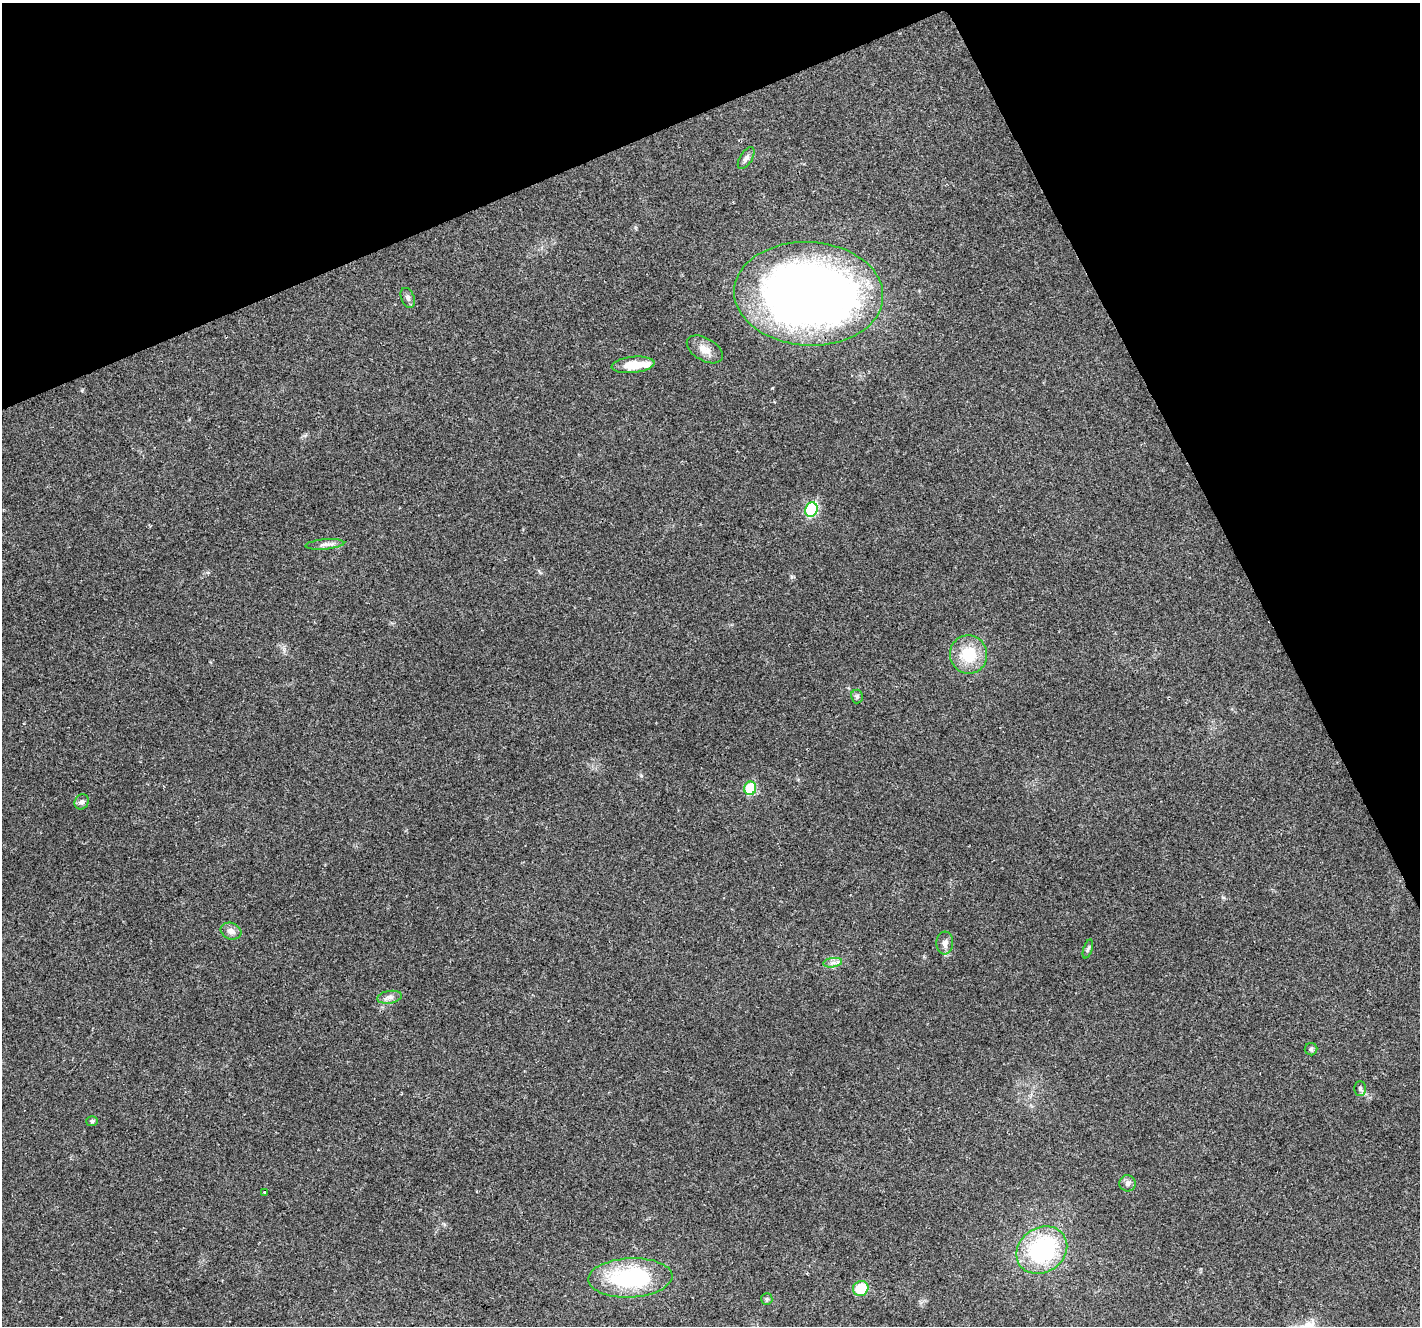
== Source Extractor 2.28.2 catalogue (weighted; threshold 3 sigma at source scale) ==
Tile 3 of 4 x 4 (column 3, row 1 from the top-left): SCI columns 2843-4260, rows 4070-5393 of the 5681 x 5542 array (HDU 1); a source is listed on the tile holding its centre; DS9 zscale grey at full resolution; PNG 1422 x 1328 px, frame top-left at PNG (2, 3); each listed source drawn as its Kron ellipse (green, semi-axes under 4 px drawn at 4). Shown black and unused: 22% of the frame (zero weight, under 2 of 3 exposures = <1% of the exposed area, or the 3 px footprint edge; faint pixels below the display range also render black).
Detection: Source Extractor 2.28.2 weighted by HDU 2 'WHT'; one run over the whole footprint, this tile lists its part. Background 0.173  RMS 0.0078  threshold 0.0351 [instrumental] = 3 sigma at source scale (4.5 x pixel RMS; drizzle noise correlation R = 1.50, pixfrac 1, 0.0396/0.0396 arcsec/px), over >= 5 px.
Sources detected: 26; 1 inside a brighter listed object's ellipse — not listed separately; the other 25 listed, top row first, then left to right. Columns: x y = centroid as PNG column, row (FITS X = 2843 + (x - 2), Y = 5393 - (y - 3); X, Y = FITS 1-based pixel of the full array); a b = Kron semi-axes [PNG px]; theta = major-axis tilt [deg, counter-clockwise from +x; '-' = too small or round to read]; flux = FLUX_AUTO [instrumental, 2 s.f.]
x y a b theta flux
746 158 12 6 58 3.2
809 294 74 52 -3 700
408 298 10 6 -67 2.5
705 349 20 11 -30 8.1
633 365 21 8 6 17
811 510 7 6 - 76
325 544 19 5 4 4.1
968 654 19 18 - 26
857 696 7 6 - 2
750 788 7 6 - 43
82 802 8 7 - 2.5
231 931 10 8 -20 4.3
945 943 11 8 85 4.2
1088 949 10 4 72 1.6
833 963 9 4 8 2.8
389 997 12 6 9 3.5
1311 1049 6 6 - 1.5
1360 1088 7 5 -90 1.9
92 1121 6 5 - 1.5
1128 1183 8 8 - 2.7
264 1192 3 3 - 0.87
1042 1250 27 22 35 87
630 1278 42 19 3 81
861 1288 8 7 - 29
767 1299 6 5 - 1.4
Overlapping masked pixels (flux is a lower limit): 1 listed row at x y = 809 294